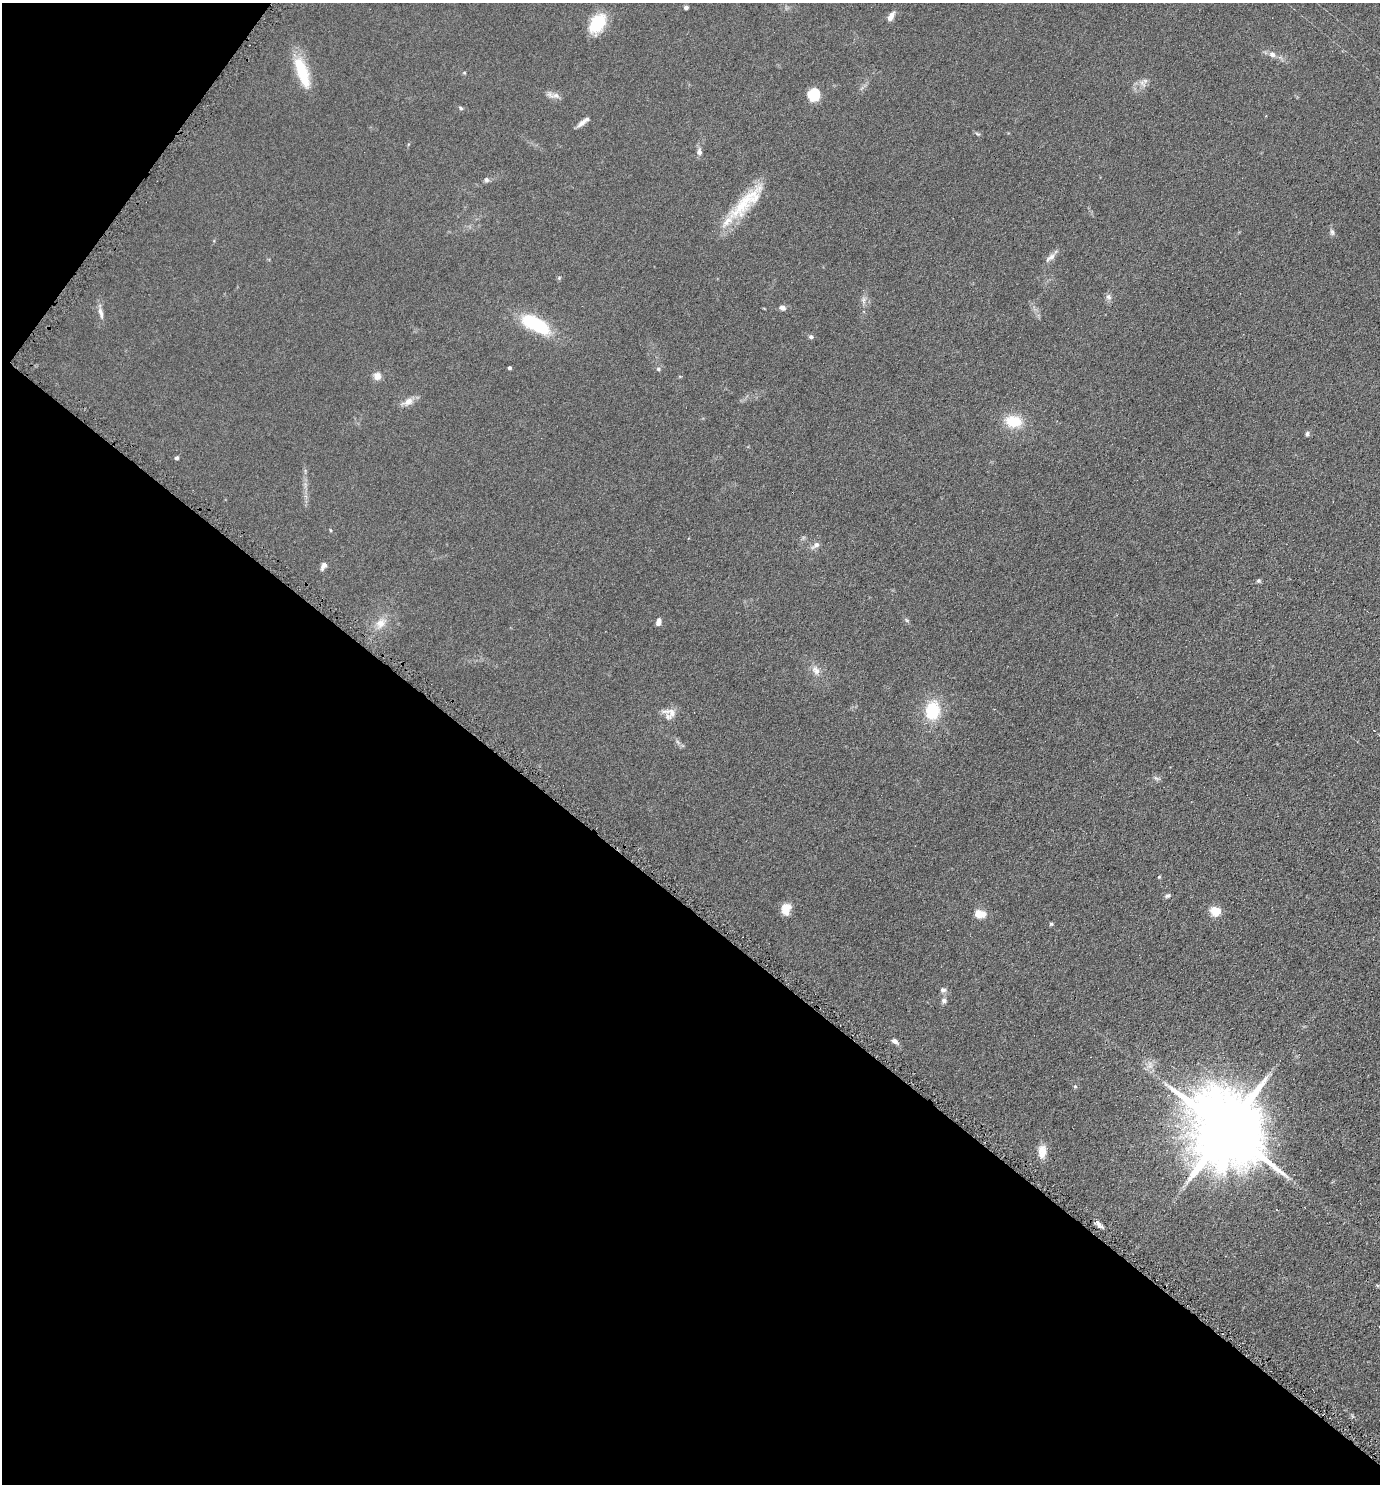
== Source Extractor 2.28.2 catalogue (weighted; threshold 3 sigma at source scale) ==
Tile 9 of 4 x 4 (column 1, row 3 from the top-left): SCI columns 150-1527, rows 1491-2972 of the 5952 x 5946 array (HDU 1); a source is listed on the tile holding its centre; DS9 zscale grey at full resolution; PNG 1382 x 1486 px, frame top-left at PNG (2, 3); no overlay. Shown black and unused: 41% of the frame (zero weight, under 4 of 8 exposures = <1% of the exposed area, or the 3 px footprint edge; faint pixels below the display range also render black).
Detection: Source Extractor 2.28.2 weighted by HDU 2 'WHT'; one run over the whole footprint, this tile lists its part. Background 0.0906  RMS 0.0077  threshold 0.0316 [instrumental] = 3 sigma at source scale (4.09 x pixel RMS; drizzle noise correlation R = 1.36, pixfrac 0.8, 0.05/0.05 arcsec/px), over >= 5 px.
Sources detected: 64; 1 inside a brighter object's white glare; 1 cosmic-ray / hot-pixel residue — not listed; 2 inside a brighter listed object's ellipse — not listed separately; the other 60 listed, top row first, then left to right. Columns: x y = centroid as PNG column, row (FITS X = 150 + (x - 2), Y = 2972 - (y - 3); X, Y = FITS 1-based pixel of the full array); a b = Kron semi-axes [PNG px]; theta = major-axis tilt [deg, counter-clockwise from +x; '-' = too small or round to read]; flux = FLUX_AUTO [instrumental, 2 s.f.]
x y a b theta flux
686 7 5 4 - 1.9
891 16 11 6 60 4.6
597 24 23 14 58 26
1272 54 9 7 -13 3.5
302 72 40 13 -71 27
464 73 4 4 - 0.73
1142 83 12 6 -57 3.1
556 95 12 8 -22 3.9
814 95 12 12 - 16
461 108 6 4 -28 1.1
1266 116 3 2 - 0.6
581 123 13 6 38 3.5
978 134 7 4 -30 1.1
699 152 9 6 86 2.9
486 180 7 6 - 1.8
744 202 66 16 48 34
1332 232 9 5 -75 1.9
1050 258 16 6 39 3.7
559 278 6 3 73 0.8
1108 297 9 7 -53 2.4
863 300 10 5 90 2.3
782 308 9 6 -14 2.7
101 312 16 6 -77 4
536 324 35 14 -28 44
811 337 6 5 - 1.6
509 368 3 3 - 1.5
658 369 6 5 - 1.2
377 376 10 9 - 4.1
408 402 17 9 26 5.6
1013 421 21 14 -10 18
1307 434 8 5 89 1.4
177 458 5 4 - 1.5
331 530 5 3 - 0.72
816 545 14 7 36 3.3
324 566 9 5 60 3.3
1258 581 6 6 - 1.2
907 620 6 5 - 1.1
658 622 8 5 78 3.4
381 623 18 12 47 8.8
816 670 13 9 -53 5.1
932 711 24 18 77 28
670 712 21 11 -16 7.2
1156 778 9 4 -35 1.5
1159 877 4 4 - 0.72
1167 896 8 5 4 1.9
786 909 12 9 74 8.9
1215 911 12 11 - 9.6
980 914 14 9 -9 8
1051 924 5 4 - 1.1
943 990 8 6 -9 2.2
944 1000 7 6 - 2.9
895 1041 8 5 -37 3.1
1150 1065 13 9 84 4.9
1075 1086 5 4 - 0.94
1227 1130 24 17 -44 9600
1042 1152 17 10 88 7.7
1277 1210 4 2 - 0.44
1098 1224 9 6 -55 3.3
1377 1285 6 4 -19 0.84
1352 1416 6 4 -71 0.92